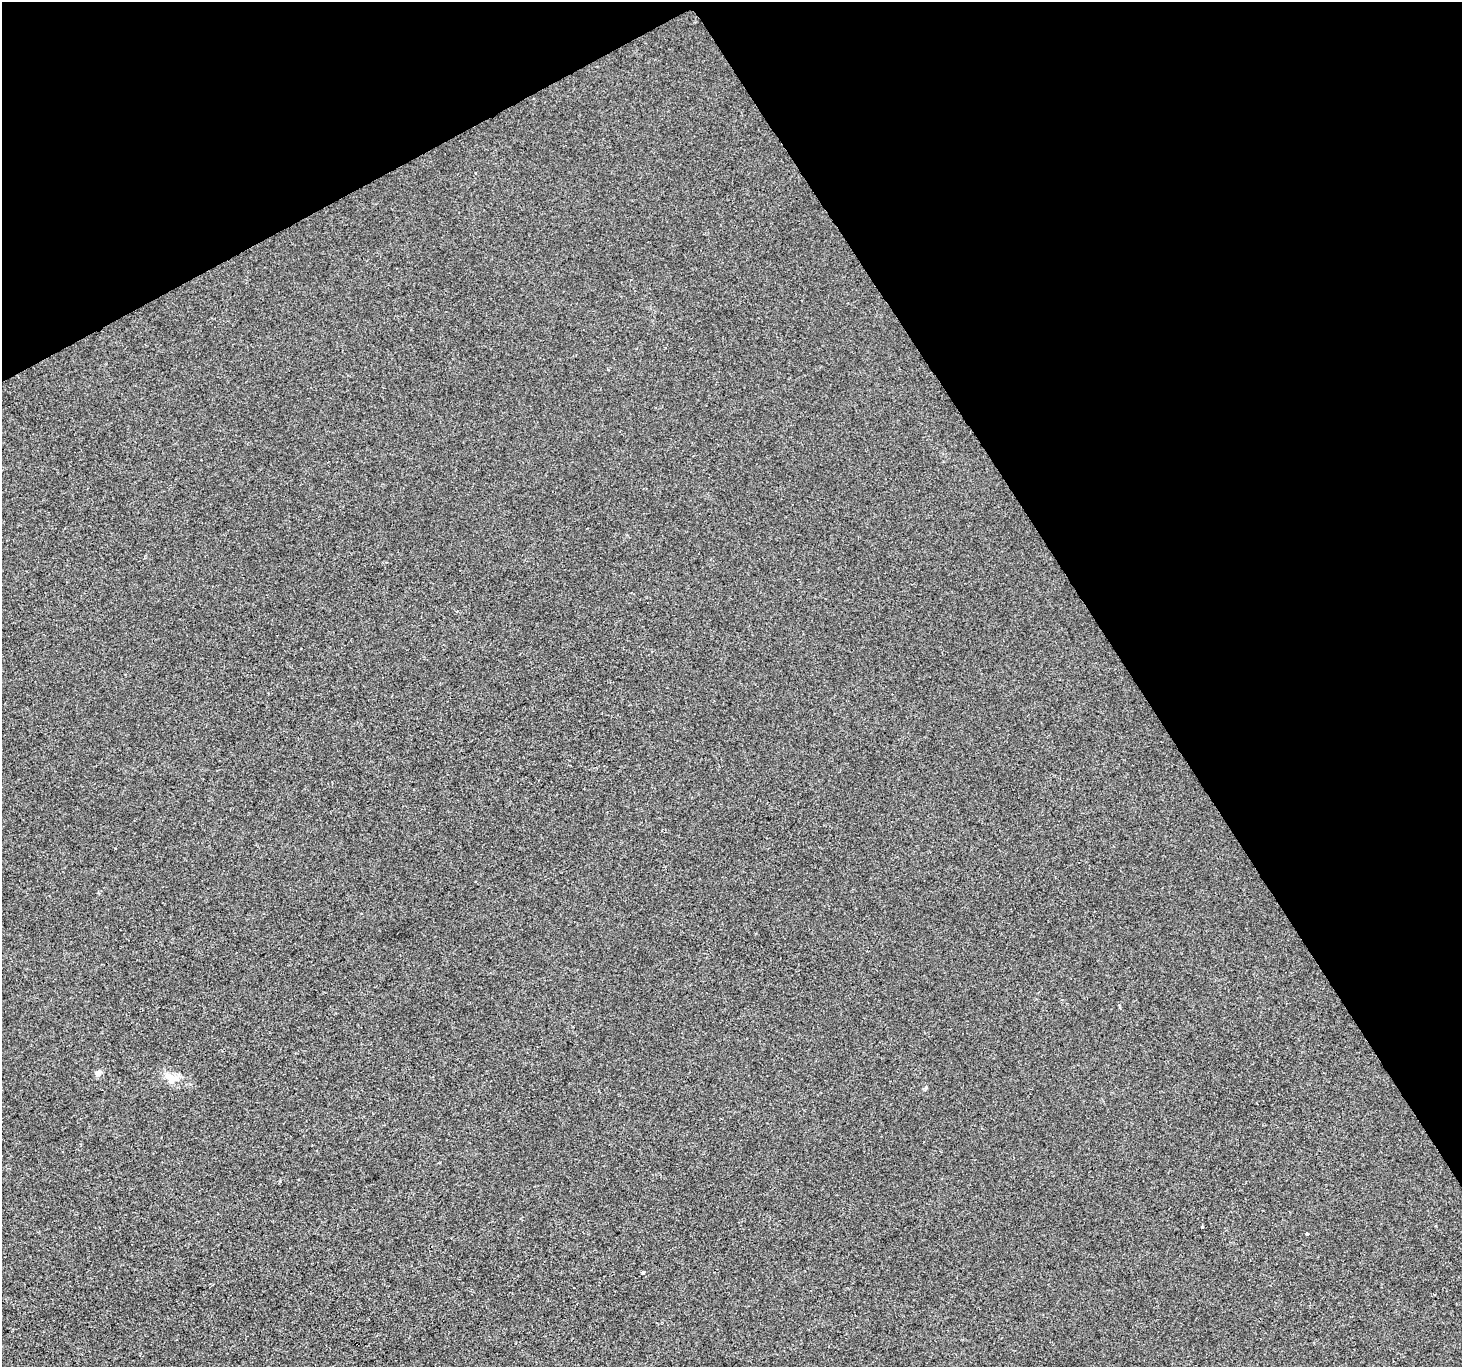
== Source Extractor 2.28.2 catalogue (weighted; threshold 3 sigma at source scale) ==
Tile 3 of 4 x 4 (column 3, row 1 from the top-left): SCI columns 2921-4380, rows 4205-5569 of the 5842 x 5741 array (HDU 1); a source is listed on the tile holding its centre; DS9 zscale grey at full resolution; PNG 1464 x 1369 px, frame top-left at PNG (2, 2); no overlay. Shown black and unused: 30% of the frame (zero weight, under 2 of 3 exposures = <1% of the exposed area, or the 3 px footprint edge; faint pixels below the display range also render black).
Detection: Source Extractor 2.28.2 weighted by HDU 2 'WHT'; one run over the whole footprint, this tile lists its part. Background 0.00199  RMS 0.0047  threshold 0.0214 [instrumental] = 3 sigma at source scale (4.5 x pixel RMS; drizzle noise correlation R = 1.50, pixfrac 1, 0.0396/0.0396 arcsec/px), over >= 5 px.
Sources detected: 5; all 5 listed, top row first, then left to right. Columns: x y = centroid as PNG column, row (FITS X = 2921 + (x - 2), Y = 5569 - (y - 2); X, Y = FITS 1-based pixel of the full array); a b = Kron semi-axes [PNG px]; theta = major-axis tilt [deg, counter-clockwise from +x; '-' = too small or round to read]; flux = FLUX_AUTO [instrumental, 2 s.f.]
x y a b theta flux
98 1073 4 4 - 4.2
171 1078 22 12 -22 6.1
1202 1227 3 3 - 1.6
1307 1234 3 3 - 1.3
643 1272 4 3 - 5.5